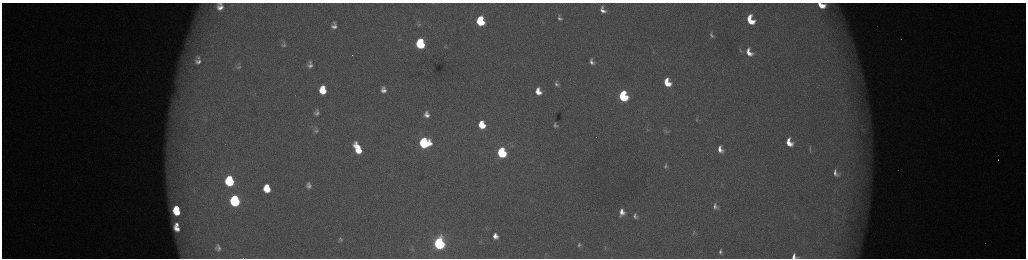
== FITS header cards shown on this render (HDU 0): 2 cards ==
NAXIS1  =                 2048 /fastest changing axis
NAXIS2  =                  512 /next to fastest changing axis

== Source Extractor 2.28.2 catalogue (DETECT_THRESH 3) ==
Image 2048 x 512 px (HDU 0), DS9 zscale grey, zoomed out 1/2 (1 PNG px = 2 x 2 image px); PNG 1028 x 260 px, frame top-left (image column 1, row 511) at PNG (2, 3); no overlay
Background 173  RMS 2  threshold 5.86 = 3 sigma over >= 5 px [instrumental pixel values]
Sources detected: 81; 6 cannot appear on this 1/2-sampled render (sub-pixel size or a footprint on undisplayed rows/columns) and are not listed; the other 75 listed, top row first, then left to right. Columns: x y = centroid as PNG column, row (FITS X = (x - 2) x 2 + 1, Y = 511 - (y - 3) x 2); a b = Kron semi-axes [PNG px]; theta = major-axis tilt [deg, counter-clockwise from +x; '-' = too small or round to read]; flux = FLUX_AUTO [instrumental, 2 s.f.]
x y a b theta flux
433 3 6 2 -2 230
221 4 4 2 - 630
821 5 8 5 -19 6500
220 8 6 5 - 2500
603 10 10 7 -70 3400
559 18 11 7 -66 2300
750 20 10 7 -65 13000
480 21 7 6 - 23000
334 25 12 9 -82 3900
419 25 6 4 2 630
711 35 8 4 -73 1200
399 39 4 2 - 230
901 39 2 2 - 260
283 42 6 3 -23 650
420 44 7 6 - 37000
283 45 8 6 13 1400
445 47 4 3 - 310
740 50 7 3 -69 640
653 52 3 2 - 250
749 52 11 7 -63 5100
198 57 10 8 -7 2900
198 62 14 10 -12 5700
310 62 8 7 - 1800
592 62 11 7 -70 2800
310 66 10 7 -11 2600
239 67 9 5 36 1200
667 82 8 6 -66 10000
557 84 9 7 -64 1900
323 88 5 3 - 2800
383 88 5 4 - 790
323 91 6 6 - 8900
383 91 6 4 -14 1900
538 91 6 5 - 5300
623 96 7 5 -70 42000
317 112 5 4 - 1300
427 114 7 6 - 2600
697 119 8 4 89 760
482 125 7 5 -71 12000
555 125 4 3 - 910
647 129 6 3 -72 540
862 130 6 2 -40 560
316 131 6 4 15 820
666 131 8 6 -66 1500
789 142 8 5 -63 6700
424 143 7 7 - 60000
512 145 6 4 -31 800
358 148 11 5 -65 11000
720 149 9 6 -62 3600
810 150 7 3 -76 610
502 152 7 5 -72 52000
998 160 2 1 - 410
666 166 10 5 90 1500
836 173 10 6 -68 2500
230 181 8 6 -80 36000
309 185 5 4 - 1500
267 188 7 5 -81 11000
235 201 8 6 -80 62000
715 206 10 7 -56 2200
177 208 4 3 - 4100
177 212 7 5 -38 10000
622 212 7 5 87 3300
635 216 8 6 -64 1600
177 224 4 3 - 1600
177 229 7 4 -44 4000
693 233 8 4 88 940
495 236 6 5 - 3100
341 240 7 5 0 860
439 243 7 5 -79 130000
218 245 5 4 - 690
579 245 5 4 - 940
605 247 5 2 - 280
219 248 10 6 1 1600
720 252 7 4 86 1300
546 254 3 2 - 200
794 256 6 5 - 2200
At the frame edge (FLAGS 8, measured only in part): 3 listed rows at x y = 433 3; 821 5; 794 256
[6 sub-pixel or undisplayed-footprint detections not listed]